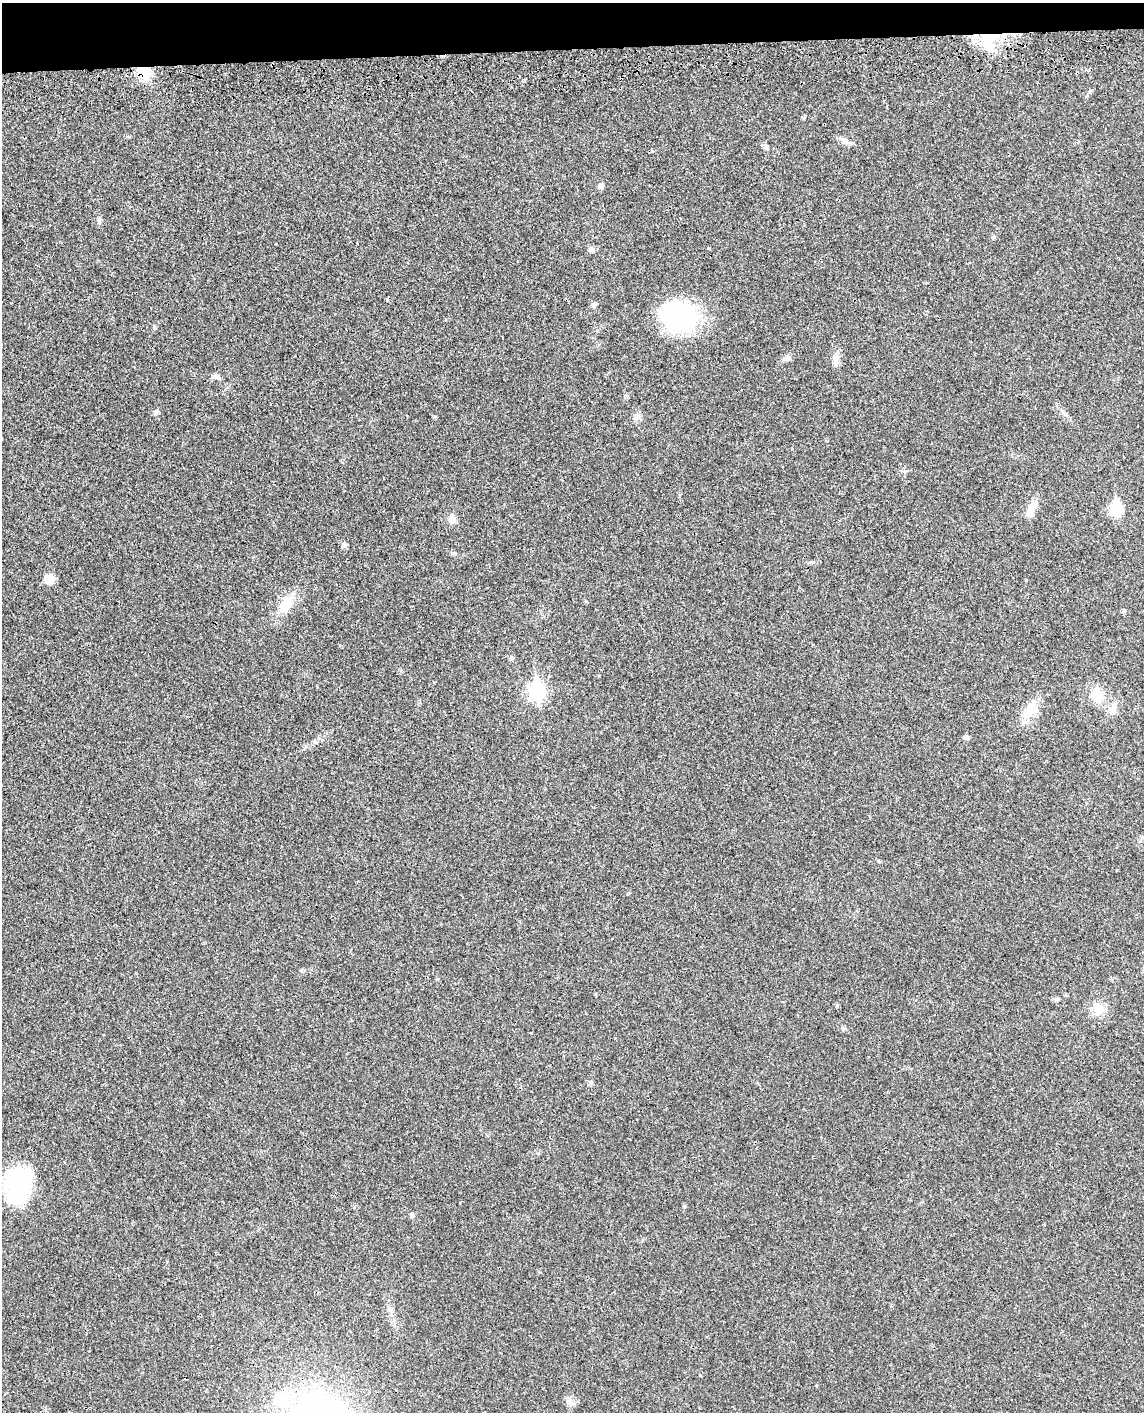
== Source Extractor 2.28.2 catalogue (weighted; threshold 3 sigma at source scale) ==
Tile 3 of 4 x 3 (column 3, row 1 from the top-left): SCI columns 2368-3509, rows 3029-4438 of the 4736 x 4749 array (HDU 1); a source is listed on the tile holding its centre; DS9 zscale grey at full resolution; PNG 1146 x 1414 px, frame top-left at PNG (2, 3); no overlay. Shown black and unused: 3% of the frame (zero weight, under 3 of 4 exposures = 8% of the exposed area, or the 3 px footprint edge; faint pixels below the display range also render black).
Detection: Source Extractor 2.28.2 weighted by HDU 2 'WHT'; one run over the whole footprint, this tile lists its part. Background 0.0214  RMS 0.0035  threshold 0.0155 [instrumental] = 3 sigma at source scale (4.5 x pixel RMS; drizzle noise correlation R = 1.50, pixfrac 1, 0.05/0.05 arcsec/px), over >= 5 px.
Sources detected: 42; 1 inside a brighter object's white glare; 1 cosmic-ray / hot-pixel residue — not listed; the other 40 listed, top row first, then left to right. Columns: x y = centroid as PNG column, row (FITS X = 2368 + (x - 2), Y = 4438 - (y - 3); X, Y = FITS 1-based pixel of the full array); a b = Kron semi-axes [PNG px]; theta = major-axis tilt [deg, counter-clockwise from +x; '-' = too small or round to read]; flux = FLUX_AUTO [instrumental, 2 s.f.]
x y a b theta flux
992 36 30 10 13 9.3
144 73 14 13 - 8
804 117 6 4 72 0.41
843 140 12 6 -41 1.6
766 147 9 6 -59 0.87
601 186 8 7 - 1.1
99 221 9 5 89 0.87
994 237 6 4 -28 0.56
709 248 4 3 - 0.41
591 249 8 7 - 1.3
593 305 7 6 - 0.89
679 316 41 32 -15 39
787 358 10 7 16 1.4
836 361 19 6 -79 2
217 377 12 5 -27 1.1
155 412 7 6 - 0.9
1063 412 12 3 -50 0.98
638 417 11 7 47 1.5
1116 508 8 6 -85 27
1031 510 20 9 69 4.7
452 519 10 9 - 2.3
344 545 7 6 - 1.1
811 562 8 5 7 0.7
49 579 11 10 - 3.5
286 605 29 13 59 7.7
1123 611 6 5 - 0.5
511 658 6 4 72 0.5
537 691 9 7 -82 86
1097 695 14 12 -48 7.6
1113 709 14 9 72 3.1
1030 710 29 13 50 6.4
967 737 7 6 - 0.81
1142 837 7 4 -45 0.54
1098 1009 18 16 -77 5
590 1082 7 5 0 0.64
19 1184 40 25 81 37
684 1206 5 5 - 0.44
411 1215 7 5 -71 0.89
282 1399 22 17 -25 13
570 1402 11 4 -34 1.1
Overlapping masked pixels (flux is a lower limit): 2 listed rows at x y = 992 36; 144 73
Unlisted compact peaks at least as high as the median listed source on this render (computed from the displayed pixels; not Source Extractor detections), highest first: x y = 435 416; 154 327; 843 1029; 315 742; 129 137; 700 1375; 1091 90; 454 553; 1026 580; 878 861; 1057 999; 628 893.